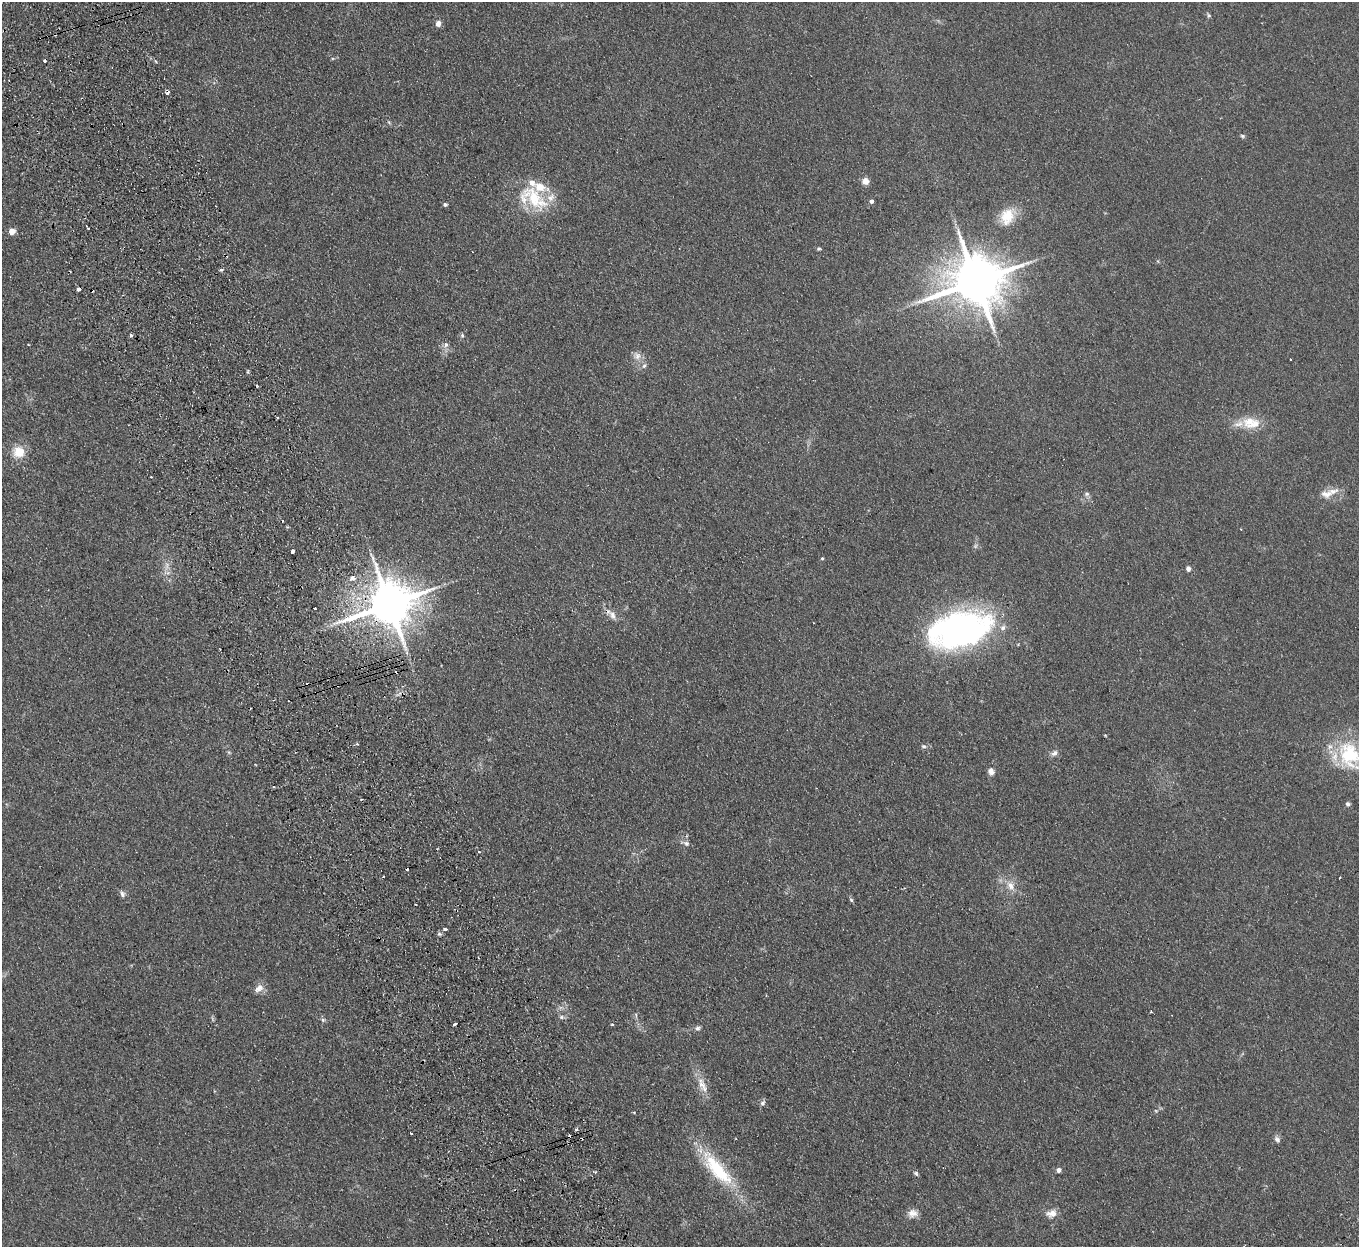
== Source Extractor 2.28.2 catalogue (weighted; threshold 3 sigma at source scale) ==
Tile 11 of 4 x 4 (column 3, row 3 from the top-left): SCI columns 2770-4126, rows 1421-2665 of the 5539 x 5457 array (HDU 1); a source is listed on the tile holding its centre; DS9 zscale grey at full resolution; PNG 1361 x 1249 px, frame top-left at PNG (2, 2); no overlay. Shown black and unused: <1% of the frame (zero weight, under 2 of 3 exposures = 3% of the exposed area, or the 3 px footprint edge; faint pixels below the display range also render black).
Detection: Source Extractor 2.28.2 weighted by HDU 2 'WHT'; one run over the whole footprint, this tile lists its part. Background 0.189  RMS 0.014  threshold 0.0608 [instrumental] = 3 sigma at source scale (4.5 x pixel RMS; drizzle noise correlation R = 1.50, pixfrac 1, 0.05/0.05 arcsec/px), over >= 5 px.
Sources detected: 85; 1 too faint to see at this stretch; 9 cosmic-ray / hot-pixel residue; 1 long thin detection or spike segment (spike, bleed or trail) — not listed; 8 inside a brighter listed object's ellipse — not listed separately; the other 66 listed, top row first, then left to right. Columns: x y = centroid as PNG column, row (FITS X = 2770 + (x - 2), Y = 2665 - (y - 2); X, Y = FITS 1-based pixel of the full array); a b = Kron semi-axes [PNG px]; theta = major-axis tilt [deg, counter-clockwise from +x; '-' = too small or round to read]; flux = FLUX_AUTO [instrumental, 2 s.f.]
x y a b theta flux
1209 16 6 5 - 2.1
438 23 8 6 77 6
167 93 5 4 - 5.3
1243 136 6 4 -16 2.2
865 181 8 7 - 8.4
533 198 43 24 -33 72
871 201 4 4 - 4.9
445 204 4 4 - 2.8
1007 216 24 17 58 30
12 231 5 4 - 23
819 248 6 4 14 1.7
221 270 4 3 - 3.3
976 281 16 13 15 7500
79 289 4 3 - 8.3
131 335 3 3 - 7.4
462 335 6 5 - 2.2
28 344 2 2 - 0.87
446 345 8 6 89 4.6
637 356 12 10 -61 8.8
277 417 3 2 - 1.4
1249 422 21 14 31 23
18 452 14 13 - 22
1087 494 8 6 -15 3.1
1326 494 17 11 -8 13
293 552 4 3 - 12
822 558 4 3 - 1.6
167 565 10 6 73 6.3
1188 569 6 5 - 4.4
353 578 4 3 - 15
389 604 15 12 22 5500
315 608 3 3 - 4.6
612 615 13 8 -63 8.3
960 630 65 35 14 400
356 744 3 3 - 3.3
923 746 7 5 -15 2.7
1054 753 10 7 42 5.2
1350 755 41 30 -54 93
991 771 8 7 - 6.9
1348 804 6 5 - 3.1
686 843 8 7 - 4.6
478 852 4 3 - 2.1
383 877 3 2 - 1.9
1340 878 2 2 - 1.1
1011 886 12 10 -53 12
122 894 8 7 - 4.1
851 900 6 4 -49 2
445 929 5 3 - 5.8
259 988 14 9 37 8.7
1151 1012 3 3 - 1.2
636 1015 6 4 -73 1.9
562 1017 8 6 -15 3.2
323 1020 6 5 - 2.7
456 1024 5 3 - 5.3
612 1024 4 3 - 1.3
698 1028 7 6 - 3.6
701 1084 20 10 -73 16
763 1103 8 6 61 3.5
634 1112 3 3 - 1.4
576 1130 3 3 - 2.9
411 1133 3 2 - 2
1277 1139 9 7 -49 4.3
717 1169 58 17 -49 86
1059 1170 6 5 - 4.2
916 1173 7 5 -57 2.7
913 1213 13 11 12 9.6
1051 1213 15 10 14 10
Overlapping masked pixels (flux is a lower limit): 2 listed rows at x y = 167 93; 389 604
Isophote crosses this tile's border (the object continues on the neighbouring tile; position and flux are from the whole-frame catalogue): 1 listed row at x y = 1350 755